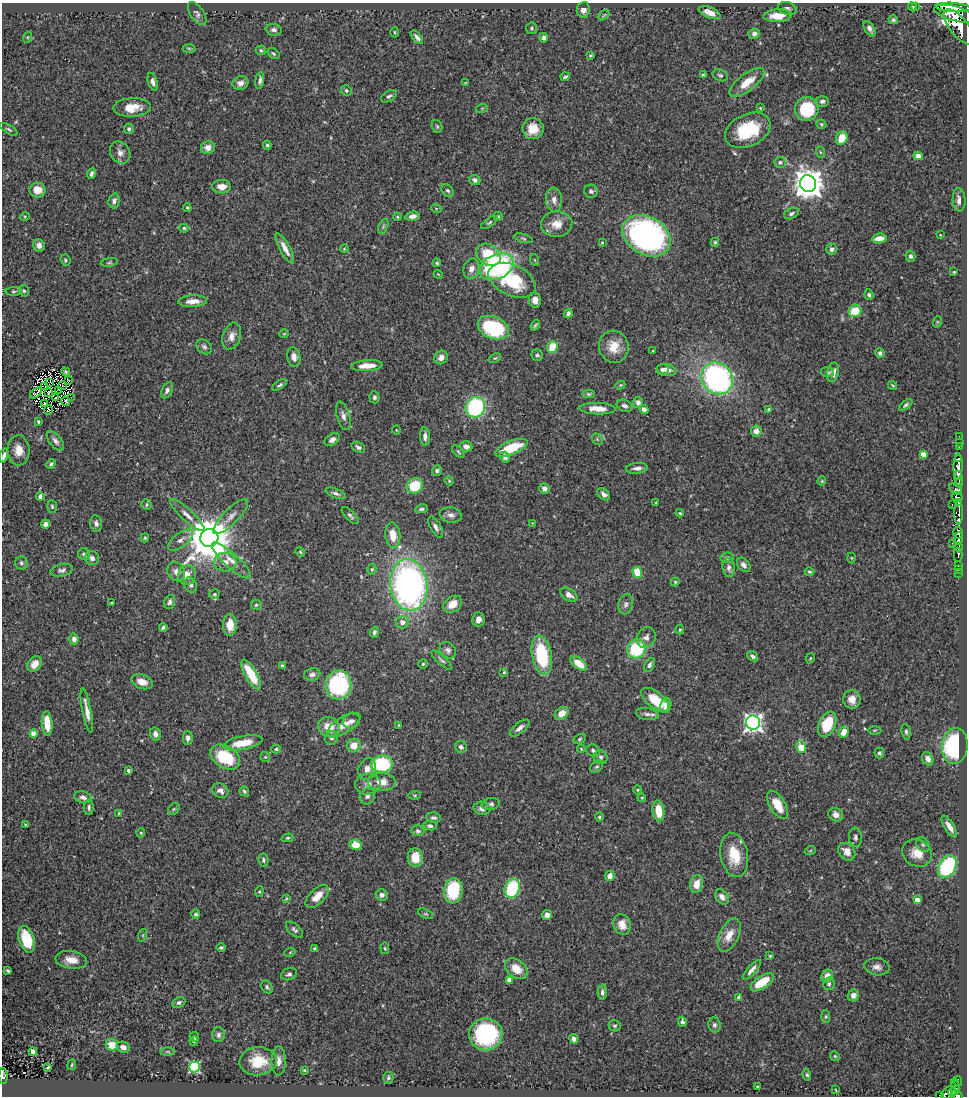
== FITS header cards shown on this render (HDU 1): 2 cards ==
NAXIS1  =                  965
NAXIS2  =                 1094

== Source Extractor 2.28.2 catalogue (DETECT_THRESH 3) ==
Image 965 x 1094 px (HDU 1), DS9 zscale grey, 1 PNG px = 1 image px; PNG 969 x 1098 px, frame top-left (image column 1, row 1094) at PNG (2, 3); each listed source drawn as its Kron ellipse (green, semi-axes under 4 px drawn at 4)
Background 0.693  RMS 0.026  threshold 0.0777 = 3 sigma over >= 5 px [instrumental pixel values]
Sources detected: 409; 5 with non-positive FLUX_AUTO (blend fragments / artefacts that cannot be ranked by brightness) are neither listed nor drawn; the other 404 listed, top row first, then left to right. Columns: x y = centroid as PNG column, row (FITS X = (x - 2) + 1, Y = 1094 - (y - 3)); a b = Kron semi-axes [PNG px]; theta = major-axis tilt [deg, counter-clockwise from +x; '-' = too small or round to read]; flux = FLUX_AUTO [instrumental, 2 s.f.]
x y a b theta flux
916 6 2 2 - 8.1
913 7 4 4 - 2.5
953 7 18 4 -4 1700
787 8 9 6 -16 5.2
583 10 7 6 - 8.9
710 13 11 5 -22 16
197 14 13 6 -55 5.8
955 14 21 7 -15 3100
604 15 6 3 37 2.1
777 16 14 6 3 28
893 20 5 4 - 3.3
959 27 21 9 -51 2400
532 28 6 5 - 3.1
870 29 9 4 -55 6.5
274 30 8 6 -7 5.9
394 32 5 3 - 2
754 34 6 5 - 4.9
28 37 5 3 - 2
417 37 8 4 -50 5.9
544 38 5 4 - 5.6
189 48 6 4 -3 2.4
261 50 5 4 - 3.1
273 54 6 4 -35 3.2
590 56 3 3 - 2.5
703 75 4 3 - 2.9
720 75 8 5 -26 3.8
565 77 4 3 - 2.8
260 80 8 3 80 5.2
153 82 9 4 -74 7.4
747 82 21 8 38 32
240 83 8 7 - 8.9
465 83 3 2 - 1.2
346 90 5 5 - 3.4
389 96 9 5 31 4.4
822 101 7 5 0 6.1
132 107 19 9 3 29
482 108 6 4 18 2
760 108 4 3 - 1.6
807 109 12 11 - 96
821 124 5 4 - 2.7
437 126 6 5 - 2.9
9 129 10 4 -31 3.2
129 129 5 5 - 3.5
533 129 10 10 - 32
748 130 24 16 25 100
842 138 7 5 65 30
267 145 4 4 - 2.9
208 148 7 6 - 14
120 152 11 9 -55 11
820 152 6 3 -71 2.1
918 156 4 4 - 16
780 162 6 5 - 4.6
92 174 5 4 - 4.9
475 180 6 5 - 5.2
808 184 8 8 - 2700
222 187 9 6 -2 14
37 190 8 7 - 21
448 190 7 5 -43 3.6
591 191 7 6 - 5.4
554 200 12 8 -85 11
959 200 12 6 -86 11
114 201 7 5 75 6.5
187 208 4 3 - 2.1
436 208 5 3 - 1.5
791 213 8 5 27 5
25 216 5 3 - 1.6
412 216 7 4 13 8.3
498 216 4 4 - 2.1
397 217 4 3 - 1.9
489 222 9 4 37 3.5
557 224 15 13 5 24
383 226 8 4 67 3.1
184 228 4 4 - 2.8
940 235 3 2 - 1.1
646 236 25 19 -31 530
523 238 9 4 -16 3
879 238 7 5 7 18
602 242 4 4 - 1.8
715 242 4 4 - 2.3
39 245 6 5 - 8.3
285 248 17 5 -62 14
344 249 4 3 - 1.6
832 249 5 5 - 6.5
488 255 13 10 -33 55
910 256 5 5 - 5.6
65 260 6 5 - 3
535 260 6 3 -70 1.8
109 262 8 4 10 2.9
437 263 4 3 - 2.3
497 267 18 12 25 300
471 269 10 8 73 12
954 272 3 3 - 1.8
438 274 4 3 - 1.4
512 280 25 15 -25 100
14 291 8 4 1 3
24 291 6 4 -73 2.9
869 295 5 4 - 3.9
535 300 8 6 -80 9.9
193 301 14 6 3 17
855 311 6 5 - 43
568 313 5 4 - 5.2
937 322 6 4 72 1.6
535 325 6 3 55 2.7
493 328 16 11 -22 150
284 334 5 3 - 1.4
232 336 14 9 74 14
204 347 8 6 -42 4.9
552 347 6 5 - 40
614 347 16 14 -73 31
653 351 3 2 - 1.4
880 353 5 4 - 4.8
537 355 6 5 - 3.8
294 357 10 6 -78 9.7
441 357 7 6 - 10
495 358 6 4 24 2.5
367 366 16 5 4 22
662 370 6 5 - 5.5
667 370 10 6 -10 11
66 372 5 3 - 2.6
827 372 6 5 - 3.6
833 372 10 5 77 10
717 378 17 15 -46 440
68 380 4 2 - 3.1
50 383 3 2 - 1
280 385 8 4 32 3.7
620 385 5 3 - 1.8
893 385 5 3 - 2
45 386 2 2 - 0.45
62 386 3 2 - 1
59 390 4 2 - 0.24
167 390 8 5 64 5.8
49 392 3 2 - 1.2
36 393 7 3 39 1.5
589 394 6 4 1 2.6
71 397 2 2 - 0.84
374 397 6 5 - 3.6
55 398 3 2 - 1.1
65 401 5 2 - 2.9
638 402 5 5 - 7.6
45 404 3 2 - 1.4
906 405 8 4 37 3.9
625 406 8 5 -22 6.1
475 407 10 9 - 190
597 409 18 6 -2 23
644 409 4 4 - 11
48 410 5 2 - 1.4
769 410 4 4 - 3.7
343 416 15 6 -75 8.7
38 421 3 3 - 2.7
396 430 4 3 - 1.4
756 431 5 5 - 14
425 436 9 5 -87 8
959 436 2 2 - 5
597 439 6 4 -49 2.7
332 440 8 5 32 9
55 441 11 6 -50 7.3
959 443 3 2 - 24
466 446 6 5 - 13
358 447 7 5 -28 4.6
959 447 2 2 - 8.3
511 448 17 7 21 56
19 450 15 11 -88 20
458 452 8 4 -48 2.8
923 454 4 4 - 20
4 455 7 3 72 5.7
505 457 5 5 - 5.6
958 459 4 3 - 33
51 464 5 4 - 4.2
958 466 13 4 88 860
637 468 11 5 6 9.3
437 471 5 4 - 4
959 478 7 3 -81 530
449 481 4 4 - 1.8
822 481 4 4 - 1.8
959 483 4 3 - 190
415 486 8 7 - 60
544 489 5 5 - 8.4
956 489 7 4 -36 230
336 493 11 4 -21 5.4
604 494 7 5 -42 6.9
40 496 4 4 - 7.1
957 497 6 5 - 220
656 502 4 2 - 1.2
959 502 3 3 - 160
147 505 5 5 - 3
952 505 3 2 - 19
52 507 6 5 - 2.7
422 509 6 4 10 4.3
680 513 4 3 - 2.1
959 513 12 4 89 380
187 515 22 6 -43 14
350 515 11 4 -46 4.9
451 515 11 7 -11 8.7
231 517 23 7 45 15
96 523 8 6 -81 6.3
532 523 2 2 - 0.91
45 524 4 4 - 6.9
436 527 12 5 -60 7.2
958 533 6 4 -77 1100
393 535 13 7 -83 27
145 538 4 3 - 2.2
209 538 9 9 - 7900
958 538 6 3 72 500
180 540 15 7 37 11
952 543 2 2 - 20
959 547 4 3 - 320
300 552 5 4 - 1.9
84 554 6 5 - 6.4
958 555 7 3 -89 430
92 558 7 6 - 8.8
727 558 7 5 7 3.7
852 558 5 3 - 1.6
231 560 25 7 -42 20
225 562 11 9 4 17
21 563 6 6 - 4
744 565 8 5 -52 7.1
958 566 3 2 - 8.7
729 568 9 6 -84 7.5
372 569 5 4 - 2.4
958 569 3 2 - 24
62 570 11 6 13 5.7
176 572 10 8 -57 11
637 572 6 4 -70 35
809 572 5 4 - 2.9
958 573 3 2 - 8.3
187 575 10 9 - 19
675 582 4 4 - 2
190 585 8 6 -62 5.6
409 585 26 18 -82 710
215 594 5 5 - 4
569 595 9 6 -33 11
170 602 7 5 70 5.2
112 603 3 2 - 1.6
453 604 10 7 35 22
626 604 10 7 76 6.5
256 605 5 5 - 2.8
478 619 7 6 - 8.7
402 622 6 6 - 10
230 625 11 7 90 25
163 627 4 3 - 4
680 630 5 3 - 1.7
374 632 5 4 - 4.8
646 637 11 9 60 9.7
74 639 5 4 - 8
636 649 10 9 - 100
448 650 9 7 -47 6.3
542 655 20 9 -80 110
753 656 6 4 -38 4.6
810 658 5 4 - 1.8
442 660 13 4 -42 4.7
579 663 10 5 -38 33
35 664 8 6 55 17
423 664 4 4 - 2.3
649 665 7 4 64 4.8
283 666 4 3 - 3
504 672 3 3 - 2
251 674 17 6 -60 54
312 674 8 6 8 5.4
142 682 11 7 -18 17
338 685 14 13 - 200
852 699 9 8 - 17
655 700 16 8 -39 51
666 706 7 5 76 15
87 711 22 4 -79 15
562 713 7 5 40 17
647 714 11 6 -10 7.5
351 721 9 7 16 7.6
47 723 12 5 -84 30
753 723 7 7 - 740
827 724 13 8 67 61
344 725 19 8 32 20
399 725 4 3 - 1.5
329 727 11 9 -39 31
520 728 12 5 38 7.2
874 730 7 3 1 2.1
844 732 6 5 - 16
906 732 8 4 -84 3.7
33 734 4 4 - 27
155 734 6 5 - 9.2
188 738 6 5 - 6.1
332 738 7 6 - 5.6
579 739 7 4 28 2.8
243 743 20 6 11 42
354 746 7 7 - 21
955 746 18 13 83 180
461 747 6 5 - 5
801 747 6 4 -75 49
276 749 4 3 - 2.5
581 749 4 3 - 1.5
593 750 7 5 -26 4.4
879 753 5 4 - 3.5
225 757 16 10 -32 91
265 757 5 5 - 2.3
601 757 7 6 - 4.8
928 759 7 5 -59 9.3
382 764 11 8 6 120
597 767 7 5 39 3.3
367 769 11 8 68 12
128 770 3 3 - 4.9
382 782 14 9 -3 24
368 784 12 10 4 14
638 790 4 4 - 2
220 791 8 7 - 9.2
244 791 5 4 - 3.1
415 795 6 4 7 2.5
367 796 8 7 - 6.8
83 797 9 6 -14 7.1
642 798 4 4 - 2.1
491 804 9 6 13 5.1
777 805 16 7 -59 33
89 807 8 5 86 4.6
482 808 8 6 -12 9.8
174 809 6 5 - 2.9
658 811 10 6 -82 38
119 813 4 3 - 2.4
836 815 7 6 - 11
599 817 4 4 - 3.3
434 818 7 5 -7 4.8
25 825 3 3 - 1.6
430 826 6 4 -10 4.9
949 827 12 5 -58 15
418 831 6 5 - 4
141 833 4 4 - 2.1
855 837 10 6 -84 5.1
287 838 6 4 15 2.6
355 845 6 5 - 25
923 845 8 6 -56 4.5
810 851 6 3 19 1.8
847 852 10 7 -49 17
917 853 15 13 -28 26
734 855 22 13 -79 53
415 857 9 7 -83 33
263 860 6 5 - 4
947 867 12 8 62 150
610 876 5 4 - 14
697 884 9 6 78 20
512 888 10 7 68 120
259 891 5 4 - 2
453 891 13 9 84 97
382 895 6 5 - 7.2
317 896 14 7 45 22
722 897 8 6 -51 10
286 898 3 2 - 1.7
917 900 4 4 - 14
196 914 5 4 - 3.8
426 914 8 4 -25 2.6
547 915 5 5 - 9.7
622 924 10 8 -72 18
294 930 10 5 -42 4.9
143 935 6 4 72 2.3
729 935 18 9 65 23
26 939 14 7 -73 77
221 948 4 4 - 3.1
385 948 6 3 -81 1.8
315 949 4 3 - 2.7
290 952 5 3 - 1.6
770 956 4 4 - 2
71 960 16 9 -7 21
877 967 13 8 -10 10
516 969 12 9 -37 30
752 970 12 4 49 9.6
8 971 4 3 - 2.6
289 974 8 6 19 4.6
827 976 6 5 - 16
509 980 4 4 - 12
762 982 13 6 34 50
829 984 6 5 - 4.9
267 987 7 5 -61 3.5
602 992 7 4 89 5.1
853 995 6 5 - 10
739 997 4 4 - 8.6
179 1003 7 5 24 4.5
826 1017 6 4 -85 2.6
682 1022 5 4 - 5.2
714 1025 7 6 - 4.6
615 1026 6 5 - 3.2
486 1034 16 16 - 170
218 1035 7 6 - 5.4
194 1037 5 3 - 2.1
574 1039 5 4 - 7.6
194 1041 5 3 - 2.8
112 1045 6 6 - 23
123 1047 7 5 -26 6.2
33 1052 4 4 - 8.8
168 1052 7 4 -1 2.4
835 1056 5 4 - 2.2
258 1061 19 14 4 50
279 1061 14 7 -90 10
72 1065 5 2 - 1.7
48 1067 3 2 - 1.9
194 1067 5 5 - 230
304 1070 3 3 - 1.7
807 1075 5 4 - 3.2
3 1076 8 4 -89 140
388 1078 6 5 - 3.1
958 1081 5 3 - 77
954 1082 2 2 - 7.7
757 1087 3 3 - 2.2
955 1088 7 3 88 56
836 1090 3 2 - 1.3
948 1093 8 5 35 450
952 1093 4 2 - 140
939 1095 2 2 - 6
957 1095 6 4 -31 220
At the frame edge (FLAGS 8, measured only in part): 4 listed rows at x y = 4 455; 3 1076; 939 1095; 957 1095
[5 non-positive-flux detections neither listed nor drawn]